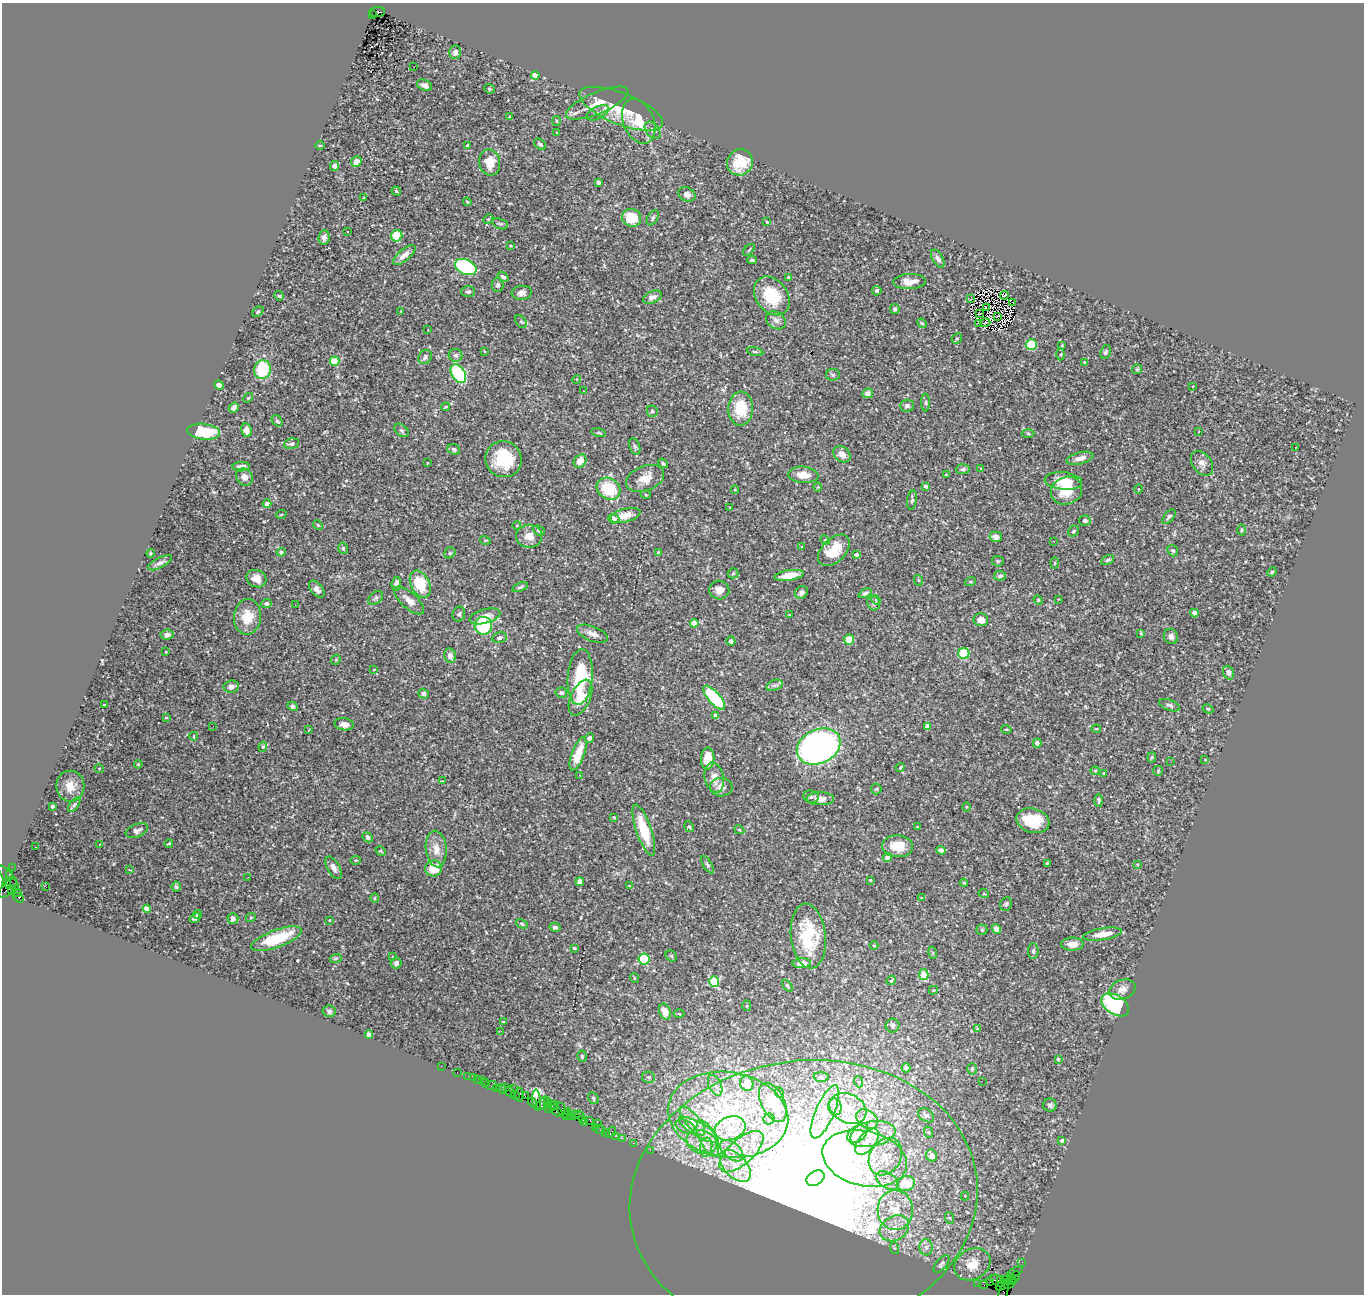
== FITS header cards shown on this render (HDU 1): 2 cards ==
NAXIS1  =                 1362
NAXIS2  =                 1292

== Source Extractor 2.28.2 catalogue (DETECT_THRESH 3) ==
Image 1362 x 1292 px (HDU 1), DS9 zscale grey, 1 PNG px = 1 image px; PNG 1366 x 1296 px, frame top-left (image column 1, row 1292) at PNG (2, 3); each listed source drawn as its Kron ellipse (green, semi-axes under 4 px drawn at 4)
Background 2.72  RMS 0.066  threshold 0.197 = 3 sigma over >= 5 px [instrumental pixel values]
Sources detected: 438; all 438 listed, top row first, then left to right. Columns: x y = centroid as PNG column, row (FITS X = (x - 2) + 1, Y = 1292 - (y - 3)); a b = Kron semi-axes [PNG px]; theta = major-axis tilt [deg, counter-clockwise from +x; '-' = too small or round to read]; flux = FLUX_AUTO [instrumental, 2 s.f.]
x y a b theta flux
377 12 8 5 4 1000
372 15 3 2 - 550
455 52 7 6 - 20
414 67 2 2 - 4.1
535 75 4 4 - 110
424 85 8 5 -23 20
489 89 5 4 - 6.4
597 103 33 11 23 90
621 109 44 16 -21 130
598 113 12 6 27 20
510 117 4 3 - 14
556 121 5 3 - 4.2
639 121 23 15 -67 110
653 130 10 6 -50 14
557 132 4 2 - 2.8
540 144 7 4 -38 8.9
320 145 4 3 - 4.3
467 146 3 3 - 7.4
356 161 5 5 - 26
490 162 13 10 -80 80
740 162 13 12 - 110
334 166 5 4 - 13
598 182 4 3 - 7.4
396 191 5 3 - 5.4
687 194 9 7 -26 22
364 198 3 3 - 4.9
467 202 4 3 - 4.4
632 218 10 9 - 120
653 218 8 5 60 9.6
488 219 5 4 - 4.4
767 222 4 3 - 4.5
500 224 8 5 -21 8.2
347 231 2 2 - 3.2
397 236 5 5 - 180
324 237 7 5 87 18
510 246 3 2 - 4.3
749 250 7 2 45 4.3
404 255 14 6 40 35
938 259 10 5 -59 21
752 260 5 3 - 8.9
466 267 11 7 -24 470
503 277 6 4 -36 12
789 277 3 3 - 10
909 282 16 7 3 40
497 285 7 6 - 11
877 291 5 4 - 13
468 292 7 5 0 10
522 293 10 7 7 22
1004 295 4 2 - 3.4
279 296 5 4 - 6.2
772 296 21 15 -53 170
652 297 10 6 23 23
971 299 3 2 - 2.8
1013 303 3 2 - 2.2
986 308 3 2 - 3.2
895 309 5 4 - 8.6
401 311 3 2 - 3.3
258 312 6 4 47 6.1
979 313 3 2 - 2.1
997 316 3 2 - 4.3
776 320 11 8 -35 18
521 322 7 4 -54 6.4
922 323 5 4 - 5.5
978 323 3 2 - 4.9
985 323 5 2 - 3.1
428 330 2 2 - 2.8
957 339 6 4 45 6.2
1031 344 5 5 - 110
1062 345 2 2 - 3.4
484 351 4 2 - 2.5
755 352 8 3 -11 6.4
1106 352 7 5 71 8.1
1061 354 6 3 89 5
456 355 7 6 - 16
425 357 7 6 - 14
335 361 4 4 - 200
1084 362 4 3 - 8.1
262 369 9 8 - 210
1137 369 5 5 - 5.6
458 374 10 6 -57 380
833 375 7 6 - 8.3
577 379 4 3 - 3.8
219 385 5 4 - 19
1193 386 3 2 - 2.7
583 391 3 2 - 7.7
868 393 5 5 - 17
248 398 5 4 - 4.9
926 403 9 4 90 7.8
907 406 7 6 - 10
446 407 4 2 - 4.3
234 408 5 4 - 16
741 409 17 12 88 140
652 411 6 5 - 8.5
277 421 6 4 -54 8
246 430 7 5 -80 33
402 430 8 5 -38 9.5
1198 431 3 3 - 9
204 432 16 8 -6 150
599 433 7 4 -12 6.6
1028 433 6 4 -1 6
291 444 8 5 13 13
635 446 8 5 -70 11
1295 447 3 2 - 2.9
454 449 6 5 - 11
842 454 9 7 -38 34
1080 458 14 6 14 29
503 459 18 18 - 180
580 461 7 5 50 36
427 463 3 2 - 3.3
663 463 5 3 - 6.7
1202 463 14 9 -53 28
241 467 8 4 0 21
963 469 7 5 3 10
981 469 3 3 - 3.7
803 475 15 8 -5 55
946 475 4 3 - 4
244 477 9 7 -53 22
645 478 20 12 22 56
1063 481 19 8 -6 83
925 486 4 3 - 13
818 487 4 4 - 4
609 489 12 10 -36 170
1138 489 4 3 - 3.3
735 490 4 4 - 5.3
1066 491 16 13 21 95
646 495 5 3 - 3.4
912 500 9 4 81 11
267 504 4 4 - 34
730 507 2 2 - 3.2
281 515 5 3 - 3.7
625 515 15 6 14 50
1169 517 8 4 49 9.4
614 519 5 5 - 13
1085 521 6 5 - 12
318 525 5 4 - 5.4
517 525 4 3 - 3.4
1241 530 5 3 - 4.6
539 531 6 4 -24 10
1073 531 6 5 - 8.4
529 536 13 11 1 47
996 537 6 5 - 27
485 540 5 3 - 4.2
825 540 5 4 - 4.8
1054 541 2 2 - 3.1
802 547 4 3 - 3.5
343 548 6 4 -77 7.2
834 550 19 11 44 93
1173 551 6 5 - 7.8
281 552 4 4 - 16
150 553 4 4 - 6.6
450 553 6 5 - 7.7
658 553 4 3 - 16
856 555 4 4 - 18
1108 560 7 4 27 6.8
998 561 6 5 - 6.1
160 563 13 5 27 15
1055 563 6 4 89 4.8
1272 572 5 4 - 5.5
733 573 5 5 - 5.7
789 575 15 5 9 65
1000 576 6 5 - 12
256 579 10 8 -24 39
918 580 5 3 - 4.6
970 582 5 3 - 5
396 584 7 5 84 15
420 584 14 9 -63 150
520 587 8 4 19 8.1
317 589 10 6 -50 19
719 590 10 9 - 28
801 592 7 6 - 15
865 593 7 4 26 8.7
376 598 8 5 40 11
1058 599 2 2 - 2.5
409 600 19 8 -41 36
876 600 5 3 - 4.6
1038 600 5 4 - 4.3
266 603 5 4 - 13
874 603 7 6 - 9.9
295 605 2 2 - 9
1194 613 4 4 - 30
459 614 7 6 - 11
789 615 3 3 - 3.4
485 616 16 7 16 39
247 617 18 13 85 96
981 620 7 6 - 30
694 623 4 4 - 94
483 626 9 8 - 330
1141 633 4 4 - 4.3
592 634 16 7 -21 28
167 635 6 5 - 17
1171 636 8 7 - 25
499 638 7 5 13 13
849 639 5 5 - 91
731 641 4 4 - 18
166 652 3 3 - 4.2
964 654 5 5 - 170
450 656 7 6 - 23
336 660 5 4 - 5.4
373 670 4 2 - 3.5
1228 673 7 5 -67 14
580 677 28 12 85 280
774 685 8 5 19 12
231 687 8 6 10 19
561 693 6 5 - 8.8
424 694 5 4 - 14
581 698 19 10 66 76
714 698 15 6 -49 350
104 705 4 2 - 3.2
1170 705 11 5 -20 12
293 706 5 4 - 17
1208 709 5 3 - 5.3
715 715 4 3 - 16
166 718 4 2 - 2.8
344 724 9 6 -7 27
213 726 3 2 - 3.9
927 726 4 4 - 37
1006 729 5 3 - 4
1096 729 4 2 - 4
308 730 3 2 - 2.5
194 736 4 3 - 3.5
589 738 5 4 - 11
1037 743 4 4 - 20
819 746 23 17 25 1800
263 747 5 4 - 5.1
578 754 17 6 70 100
1152 757 5 4 - 5.9
708 759 11 6 86 80
1205 760 4 3 - 3.3
1171 762 2 2 - 7.4
138 764 4 3 - 4.3
99 768 5 3 - 4
900 768 4 3 - 5
1095 771 4 4 - 4.5
1158 771 5 4 - 4.6
1104 773 3 3 - 3.9
580 775 3 2 - 4.8
714 778 15 9 -77 46
443 781 4 2 - 3.5
70 786 15 14 - 61
721 787 11 9 -4 30
876 789 5 5 - 5.7
811 797 8 6 -10 12
820 799 14 6 0 26
1099 800 6 3 -89 7.7
74 805 8 4 54 9.4
52 806 3 3 - 13
967 807 4 3 - 4
614 817 3 3 - 3.5
1033 821 16 12 -14 140
689 827 5 4 - 6.8
917 827 4 4 - 4.3
644 830 27 7 -71 170
739 830 5 4 - 4.6
137 831 12 6 21 16
368 837 5 4 - 12
169 843 4 3 - 5.1
99 845 3 2 - 10
898 846 15 11 -4 86
35 847 3 2 - 3.6
436 849 18 10 -84 50
941 850 5 4 - 14
381 851 5 3 - 4.6
887 857 4 4 - 32
355 860 5 3 - 3.7
1047 863 3 3 - 4.2
707 865 10 4 -59 8.7
1137 865 3 3 - 3.7
12 867 2 2 - 46
334 868 12 6 -60 23
434 868 8 8 - 91
129 870 3 2 - 6.4
9 874 4 3 - 180
248 877 3 2 - 5.7
9 878 15 5 -52 740
870 880 3 3 - 3.7
580 882 4 4 - 37
7 883 4 4 - 720
964 883 4 4 - 5.2
45 886 3 2 - 12
629 886 3 3 - 13
176 887 5 4 - 6.7
8 888 12 5 48 940
12 890 4 3 - 790
18 892 3 2 - 41
984 894 5 3 - 3.9
18 898 5 3 - 830
375 898 5 3 - 5
921 898 4 2 - 2.9
1006 904 7 6 - 8.3
147 909 4 4 - 63
198 915 5 4 - 6.4
251 917 5 3 - 3.7
195 918 6 4 38 8.5
233 919 5 5 - 15
329 920 3 2 - 2.8
522 924 6 4 -30 6.2
555 927 5 4 - 10
996 929 5 4 - 33
982 930 5 5 - 6.8
1102 934 20 6 9 52
808 936 32 17 -84 220
276 939 27 8 20 200
1072 944 11 6 1 38
874 946 4 3 - 3.6
574 948 4 4 - 4.4
1033 951 8 5 -89 9.6
933 953 6 4 -73 5.1
392 956 3 3 - 11
671 956 6 5 - 5.6
336 958 6 4 18 6.1
644 959 5 5 - 210
396 963 6 5 - 12
802 963 9 5 2 34
924 974 5 4 - 90
634 978 5 3 - 3.3
891 980 5 4 - 5.1
714 982 5 5 - 280
787 986 6 4 -53 7.2
1122 989 13 9 21 35
933 990 5 4 - 5.8
1115 1005 15 9 -33 340
747 1006 5 4 - 7.3
329 1011 6 5 - 10
665 1012 8 5 -69 46
679 1014 5 3 - 5.1
503 1022 3 3 - 5.5
893 1026 7 7 - 12
978 1029 4 3 - 12
501 1031 3 2 - 6.9
369 1035 4 4 - 25
582 1056 6 4 -83 7.3
1058 1059 4 4 - 5.9
441 1066 2 2 - 39
906 1068 4 4 - 20
972 1069 5 4 - 6.5
457 1072 2 2 - 31
468 1076 2 2 - 65
649 1077 6 5 - 9.4
821 1077 7 4 -2 8.4
473 1078 2 2 - 28
478 1080 3 3 - 210
483 1080 3 2 - 36
982 1081 2 2 - 74
859 1082 5 3 - 5.7
486 1083 4 3 - 130
747 1084 7 6 - 78
715 1085 11 6 -66 21
492 1086 5 4 - 400
496 1088 4 2 - 26
506 1088 3 2 - 180
513 1088 2 2 - 85
502 1089 6 4 -37 410
510 1092 5 2 - 160
780 1093 5 3 - 3.8
515 1095 4 2 - 98
519 1095 7 3 -86 340
525 1096 2 2 - 130
593 1098 6 5 - 8.5
537 1100 10 3 -84 400
532 1102 5 3 - 460
547 1102 4 3 - 540
773 1102 21 11 -64 120
542 1103 8 3 52 380
555 1104 2 2 - 98
547 1105 3 2 - 340
1050 1105 7 6 - 11
552 1106 2 2 - 130
835 1107 8 6 -77 22
848 1108 19 14 -27 100
549 1109 4 2 - 310
562 1110 9 4 -52 900
557 1111 7 3 -48 570
568 1112 4 3 - 410
825 1112 28 9 66 99
575 1115 4 2 - 48
728 1115 60 42 -9 950
926 1115 9 6 -35 13
566 1116 3 2 - 130
571 1116 3 2 - 90
580 1116 5 2 - 260
769 1119 5 5 - 7.5
867 1119 12 8 -37 36
582 1120 2 2 - 52
590 1120 4 3 - 290
692 1121 18 7 -50 47
585 1123 3 3 - 160
597 1123 3 2 - 140
595 1127 2 2 - 65
685 1127 10 6 -24 22
730 1128 16 11 21 78
600 1130 5 3 - 190
699 1130 23 7 -30 57
606 1132 3 2 - 140
611 1132 6 3 52 480
928 1132 6 3 -71 4.8
859 1133 11 6 52 27
871 1134 24 12 10 100
616 1136 3 2 - 110
622 1138 2 2 - 86
708 1139 20 8 -65 62
1062 1141 4 4 - 16
702 1142 15 11 -18 65
867 1142 15 8 50 46
633 1143 2 2 - 48
706 1147 9 6 80 22
650 1150 2 2 - 71
732 1151 13 8 -41 40
741 1152 27 12 42 120
932 1156 6 5 - 41
885 1157 20 15 59 94
865 1158 43 27 -13 480
735 1166 19 11 -47 89
815 1178 10 7 31 110
887 1181 13 7 -31 39
906 1184 9 7 18 120
965 1196 4 4 - 4
804 1199 174 138 8 6300
895 1210 20 17 -89 150
950 1218 6 4 -70 6.9
894 1228 15 12 32 74
926 1247 8 6 -87 17
894 1248 6 4 -72 6
1022 1262 2 2 - 34
941 1264 10 5 49 11
972 1264 19 15 31 72
1015 1272 8 2 26 210
1011 1277 3 3 - 230
1015 1277 6 2 72 110
1001 1279 3 3 - 320
1006 1280 5 3 - 420
1012 1280 4 3 - 110
998 1281 8 5 -27 730
990 1282 4 2 - 75
978 1283 2 2 - 36
1010 1283 6 3 41 110
983 1285 4 2 - 130
1003 1285 8 3 29 490
1003 1292 9 4 71 130